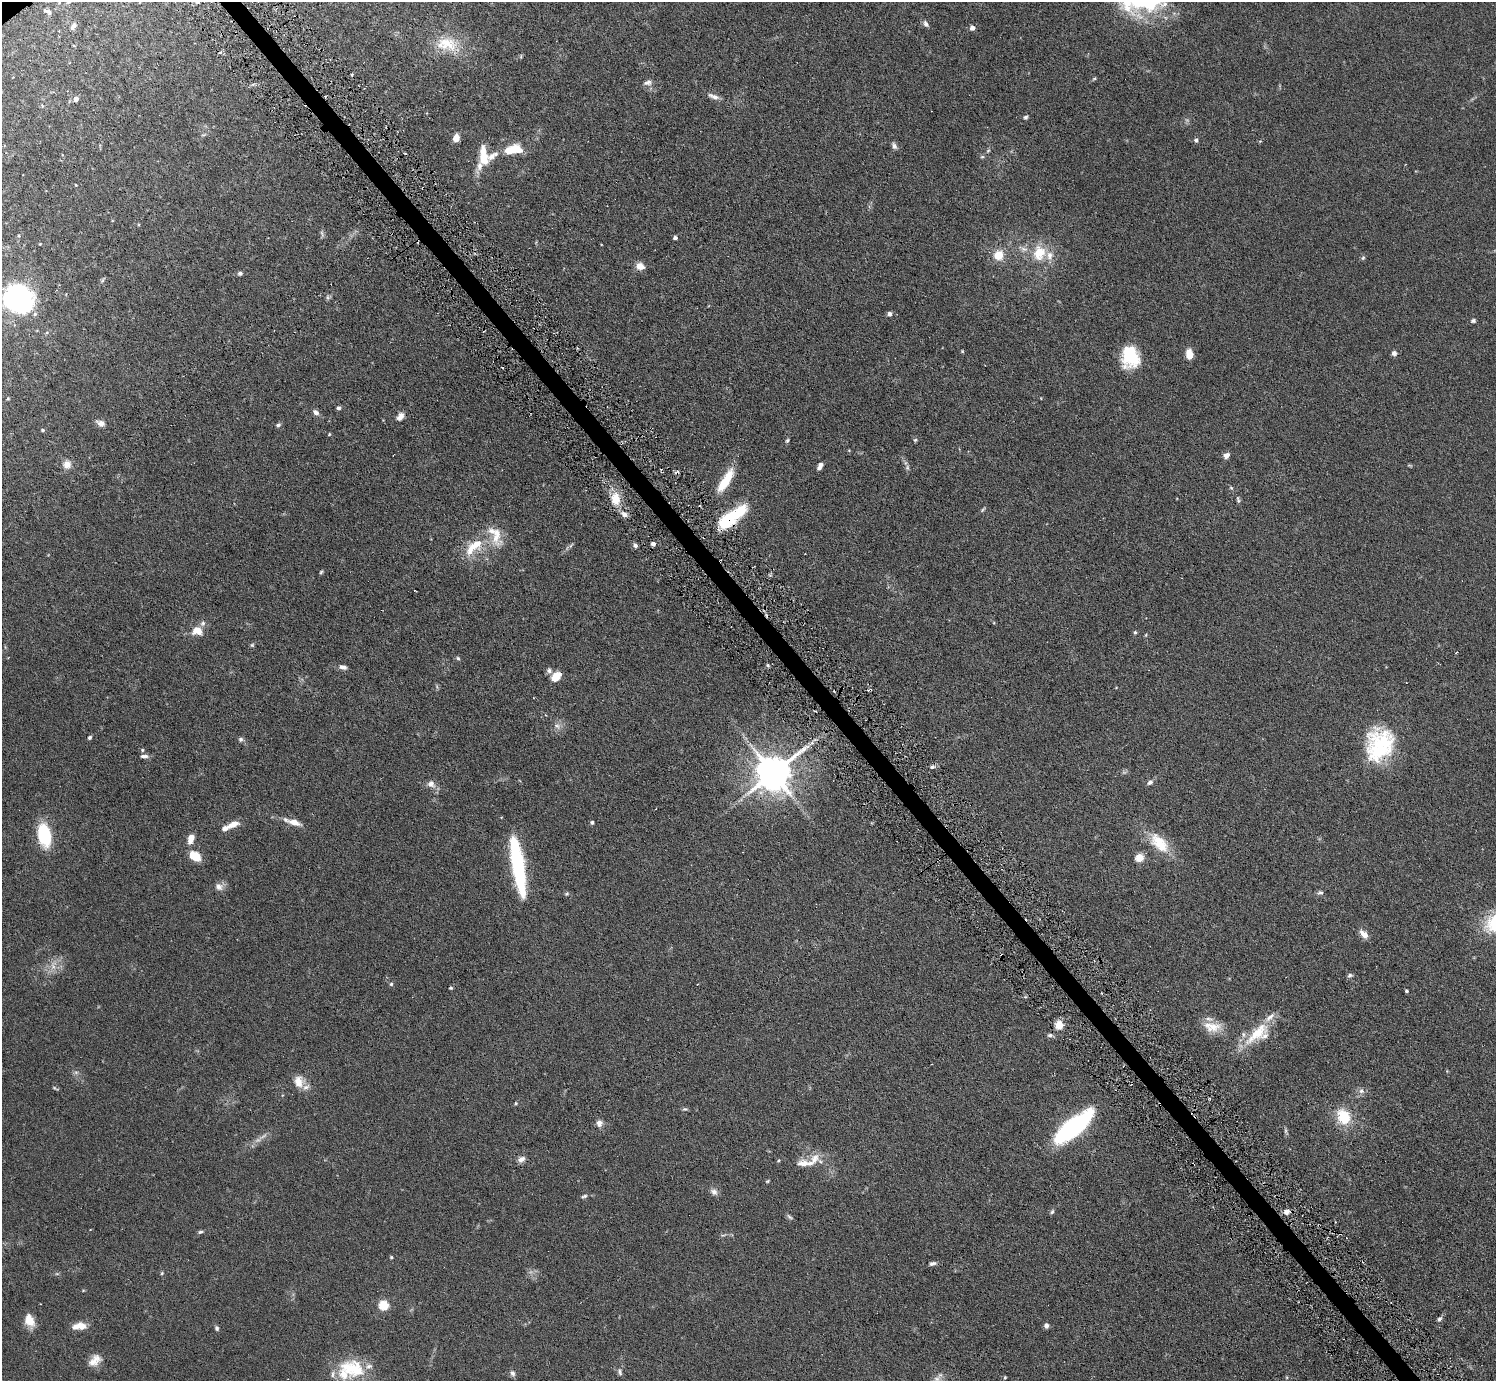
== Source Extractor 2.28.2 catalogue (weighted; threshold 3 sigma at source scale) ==
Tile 6 of 4 x 4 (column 2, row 2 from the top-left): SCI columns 1495-2988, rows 3055-4433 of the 5977 x 5967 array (HDU 1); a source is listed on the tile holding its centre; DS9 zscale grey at full resolution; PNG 1498 x 1383 px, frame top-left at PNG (2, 2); no overlay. Shown black and unused: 2% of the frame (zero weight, under 3 of 6 exposures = <1% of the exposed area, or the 3 px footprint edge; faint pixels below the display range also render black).
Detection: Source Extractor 2.28.2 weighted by HDU 2 'WHT'; one run over the whole footprint, this tile lists its part. Background 0.123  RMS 0.005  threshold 0.0202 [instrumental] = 3 sigma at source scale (4.09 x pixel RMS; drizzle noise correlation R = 1.36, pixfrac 0.8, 0.05/0.05 arcsec/px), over >= 5 px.
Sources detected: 179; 1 too faint to see at this stretch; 1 inside a brighter object's white glare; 5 cosmic-ray / hot-pixel residue — not listed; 21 inside a brighter listed object's ellipse — not listed separately; the other 151 listed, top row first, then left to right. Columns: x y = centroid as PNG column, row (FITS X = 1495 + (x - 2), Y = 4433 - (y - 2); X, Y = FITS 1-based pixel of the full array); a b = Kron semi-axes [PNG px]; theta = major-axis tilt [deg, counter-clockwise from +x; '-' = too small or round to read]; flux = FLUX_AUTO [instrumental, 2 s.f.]
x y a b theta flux
68 2 7 4 44 0.71
1148 3 38 15 3 32
48 11 11 5 -27 1.7
926 24 9 5 -59 1.6
73 26 10 6 59 1.6
972 28 4 4 - 2.6
447 44 33 20 -8 14
521 56 6 4 73 0.5
352 74 4 3 - 0.61
1094 79 6 4 2 0.53
647 82 12 7 17 1.9
714 96 17 6 -20 2.4
76 99 5 4 - 2.4
1026 117 6 5 - 0.79
456 138 7 6 - 4.1
1196 140 6 5 - 0.92
1260 141 4 4 - 0.41
894 146 10 5 -62 1.4
513 150 21 10 8 11
988 151 6 5 - 0.66
982 157 5 5 - 0.61
484 158 18 12 -78 6.9
76 185 3 3 - 0.37
322 234 11 4 -75 0.91
19 236 5 4 - 0.61
675 238 4 4 - 1.3
40 244 4 3 - 0.33
1039 253 21 17 79 12
998 255 8 7 - 10
1363 258 6 5 - 0.68
640 266 9 7 -17 4.2
240 273 6 5 - 1
102 280 9 4 60 0.71
328 297 6 6 - 0.84
18 299 26 24 -33 85
889 314 5 5 - 1.5
1473 321 6 5 - 0.94
962 351 4 3 - 0.42
1394 353 6 6 - 1.4
1189 354 10 7 -81 4.9
1130 357 22 17 -83 19
8 399 4 3 - 0.52
338 408 5 5 - 0.83
316 412 8 6 -39 1.6
400 416 11 7 56 2.3
101 423 11 7 -27 2.4
278 425 7 4 24 0.84
43 430 4 4 - 0.74
329 434 4 3 - 0.44
787 440 6 4 62 0.7
915 440 5 5 - 0.61
1226 455 8 6 42 1.9
67 464 9 8 - 3.7
1409 465 7 3 -19 0.45
820 466 8 5 64 1.9
908 467 8 4 -82 0.98
724 483 20 10 53 10
616 499 19 12 -82 7.7
1238 500 9 4 -78 0.81
983 510 8 4 40 0.64
737 513 28 12 39 20
624 514 9 6 -30 2
497 533 26 8 -66 4.6
476 544 22 14 25 11
653 544 4 4 - 2
571 545 8 4 46 0.76
635 545 6 5 - 1.2
321 572 5 4 - 0.56
415 591 3 2 - 0.33
197 631 14 11 -7 5.2
1135 632 5 4 - 0.63
252 645 5 5 - 0.64
1456 652 3 2 - 0.38
458 658 6 4 -44 0.64
343 667 10 5 -14 1.8
549 671 7 6 - 1.5
556 676 10 8 43 5.8
1116 687 4 3 - 0.32
870 690 6 2 29 0.59
545 715 4 3 - 0.37
557 726 10 7 -43 2
89 738 5 4 - 0.81
241 739 6 6 - 1
812 743 6 5 - 1.2
1379 745 38 30 71 36
142 750 6 5 - 0.59
144 756 11 5 -2 1.5
932 767 7 4 -7 0.88
773 773 11 10 - 1100
1150 782 7 5 39 1.5
431 784 12 10 -32 2.7
294 822 19 7 -17 4.3
592 822 4 4 - 0.98
233 824 14 6 24 4.3
44 835 24 13 -78 22
191 839 11 6 73 4.3
1159 843 32 15 -48 12
195 856 9 6 -30 14
1139 858 5 5 - 18
517 864 46 14 -85 39
219 886 12 10 8 2.5
567 893 6 4 17 0.63
1320 893 8 6 12 1.1
1364 934 13 7 -48 3.3
53 966 16 8 81 4
1350 975 7 5 20 0.94
391 984 5 5 - 0.7
451 988 4 3 - 0.51
1407 991 3 3 - 0.71
1059 1025 5 4 - 21
1212 1027 25 13 -7 7.4
1257 1033 43 15 41 15
1050 1035 7 5 -8 1
76 1072 7 4 0 0.85
299 1081 15 12 -81 5.1
55 1088 8 3 -22 0.58
1361 1091 8 8 - 1.7
516 1103 5 4 - 0.53
685 1109 8 5 8 0.73
1196 1117 4 2 - 1.5
1344 1117 17 13 -65 14
599 1123 8 8 - 2.2
1073 1127 37 12 39 81
1286 1130 7 4 -89 0.73
521 1159 10 7 33 2.1
814 1159 16 11 59 5.3
779 1161 4 4 - 0.54
767 1181 5 4 - 0.51
714 1192 10 8 -44 2
584 1196 9 5 19 1
1052 1212 7 5 56 0.8
1287 1212 9 6 7 2.2
790 1217 10 5 -38 0.9
200 1232 7 4 19 0.82
723 1235 9 4 17 0.85
391 1257 5 4 - 0.47
932 1263 9 5 10 1.2
162 1273 5 4 - 0.5
83 1290 5 3 - 0.36
383 1306 5 5 - 31
1439 1319 8 5 45 0.99
29 1320 15 9 -70 5.7
1046 1325 5 5 - 1.7
81 1326 12 9 -13 4.6
217 1328 6 5 - 0.91
95 1360 17 11 44 4.6
353 1369 35 23 -16 19
620 1371 10 5 -75 1.2
513 1373 8 6 -66 1.3
1005 1377 4 3 - 0.47
937 1379 13 8 32 3.1
Overlapping masked pixels (flux is a lower limit): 3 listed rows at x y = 737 513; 870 690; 1196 1117
Isophote crosses this tile's border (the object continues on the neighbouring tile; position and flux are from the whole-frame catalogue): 3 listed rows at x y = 68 2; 1148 3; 937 1379